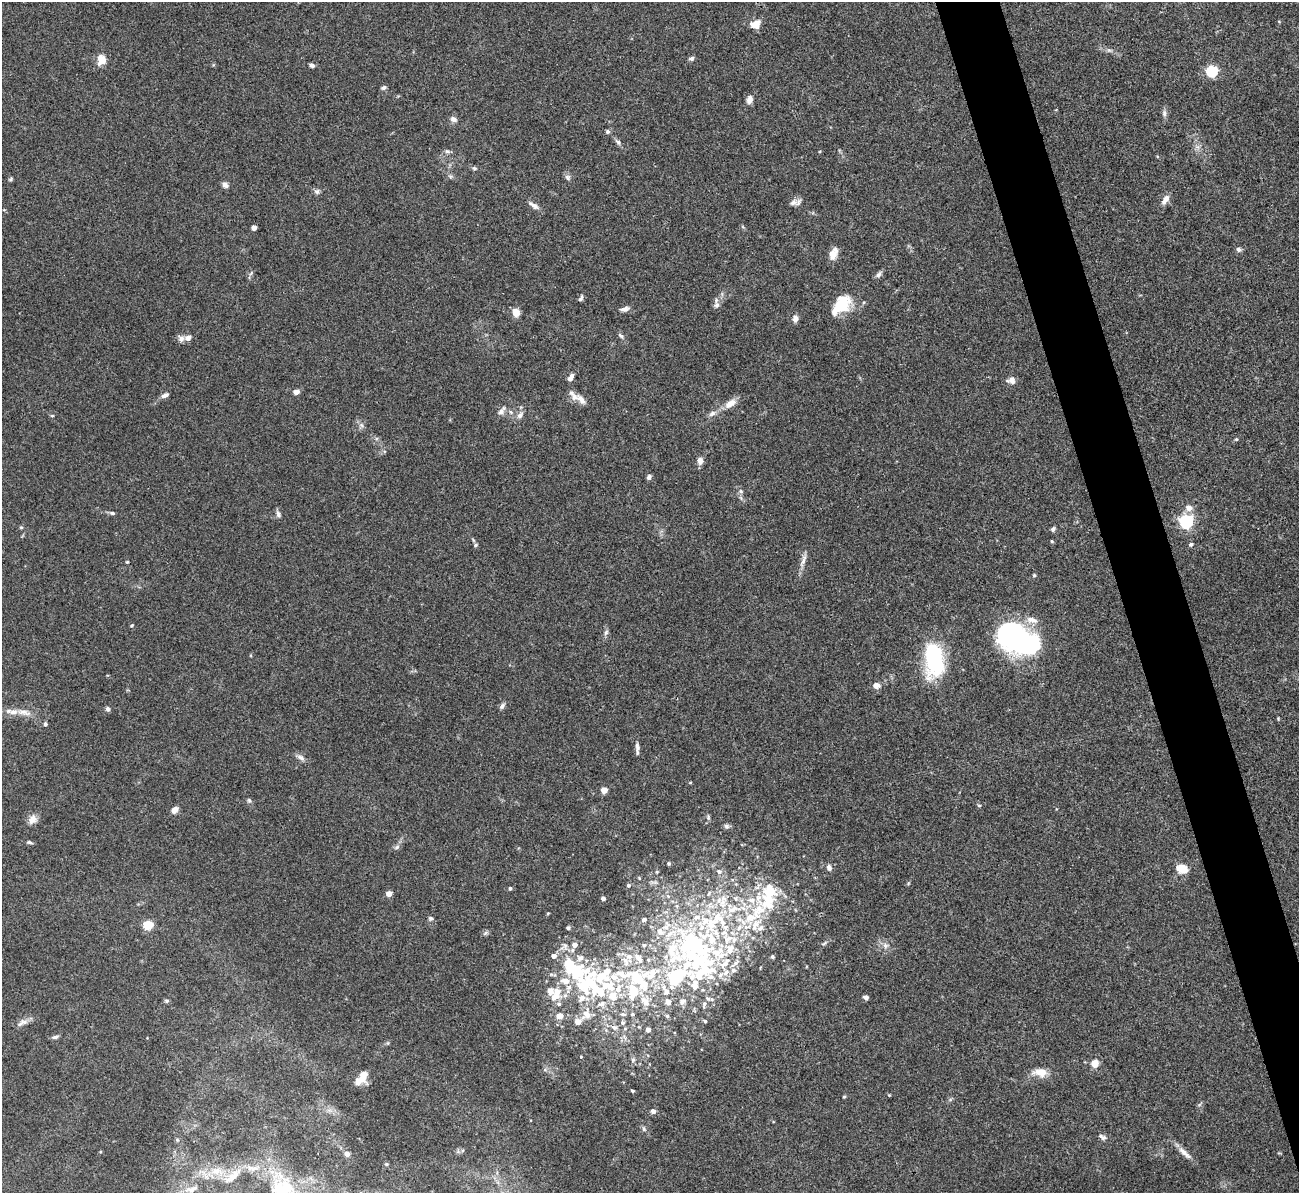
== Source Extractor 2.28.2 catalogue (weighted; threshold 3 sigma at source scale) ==
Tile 6 of 4 x 4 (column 2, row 2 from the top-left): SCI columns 1298-2594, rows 2527-3717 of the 5190 x 5175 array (HDU 1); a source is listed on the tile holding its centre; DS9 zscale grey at full resolution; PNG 1301 x 1195 px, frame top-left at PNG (2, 2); no overlay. Shown black and unused: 4% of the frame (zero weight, under 3 of 4 exposures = <1% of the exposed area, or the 3 px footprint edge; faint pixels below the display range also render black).
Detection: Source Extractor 2.28.2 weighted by HDU 2 'WHT'; one run over the whole footprint, this tile lists its part. Background 0.0751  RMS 0.0058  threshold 0.026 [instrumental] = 3 sigma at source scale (4.5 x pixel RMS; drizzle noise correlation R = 1.50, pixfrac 1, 0.05/0.05 arcsec/px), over >= 5 px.
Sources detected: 223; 8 inside a brighter object's white glare — not listed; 55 inside a brighter listed object's ellipse — not listed separately; the other 160 listed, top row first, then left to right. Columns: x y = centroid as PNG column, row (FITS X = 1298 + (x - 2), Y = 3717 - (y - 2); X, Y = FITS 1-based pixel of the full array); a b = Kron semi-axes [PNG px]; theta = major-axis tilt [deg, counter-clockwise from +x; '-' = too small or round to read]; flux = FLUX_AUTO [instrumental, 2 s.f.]
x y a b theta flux
755 24 13 10 20 5.1
1109 50 6 5 - 1.1
691 58 6 5 - 1.5
101 60 13 10 79 5.6
312 65 6 4 -25 1.6
1212 71 5 5 - 63
383 88 7 5 31 1.3
749 99 8 6 78 3.7
1164 113 9 6 -81 1.7
453 119 9 7 -19 2.1
607 131 6 6 - 1.1
618 142 9 6 -56 1.7
447 151 8 5 -18 1.3
474 168 6 5 - 1.1
568 177 9 7 -55 1.7
11 179 7 4 28 0.87
225 185 9 6 -32 2.1
317 191 7 7 - 1.6
1165 199 13 6 59 3.9
793 203 12 8 23 2.8
534 205 16 6 -35 2.8
254 228 4 4 - 4.1
1239 249 7 6 - 1.6
833 254 13 8 65 5.8
878 274 10 6 43 1.7
581 298 9 4 66 1.2
716 305 9 7 89 2.3
841 305 27 16 48 18
624 309 13 6 13 2.3
516 312 7 6 - 6.7
795 319 8 6 90 3
620 336 8 5 -40 1.3
188 338 9 7 21 2.7
571 377 10 6 59 2.5
1011 380 9 8 - 3.5
296 392 6 5 - 2.9
165 395 9 5 24 2.2
581 399 19 8 -47 4.3
730 403 17 9 32 5.4
501 412 11 7 51 2.5
712 413 10 6 31 2.3
520 415 10 7 52 2.5
52 416 5 3 - 0.54
361 425 7 5 -45 1.4
1236 439 5 4 - 0.69
700 461 8 6 -85 3.2
649 477 6 5 - 1.6
741 491 7 5 -47 1.4
1189 508 7 6 - 4.4
112 513 8 4 -15 1.2
278 514 11 6 -68 1.6
1186 521 6 6 - 130
21 527 5 4 - 0.66
1053 529 7 5 54 1.2
1052 541 5 3 - 0.6
1191 544 5 4 - 1.2
476 545 6 4 28 0.86
803 560 22 6 73 3.7
127 562 3 3 - 0.54
1034 575 4 4 - 0.72
132 625 5 3 - 0.56
606 632 8 5 54 1.3
1016 641 39 29 -31 100
935 663 28 19 78 51
876 685 9 7 -3 2.9
502 706 10 6 54 1.5
108 709 6 6 - 1.4
24 712 22 7 -11 5.4
45 724 5 4 - 1.1
637 748 17 5 -89 2.4
301 757 12 6 -28 2.3
604 790 4 4 - 8.7
249 800 7 5 -68 1.1
979 805 6 4 -1 0.61
174 810 8 6 42 3.5
708 818 7 5 -89 1.1
33 819 13 10 55 4.1
726 826 7 7 - 1.5
29 842 9 4 -15 1.1
397 847 8 5 37 1.5
669 863 4 4 - 0.95
829 867 8 6 -77 2.2
1182 869 12 9 -19 8.5
719 871 8 7 - 2.3
657 872 5 4 - 0.61
639 878 4 3 - 0.53
736 884 4 4 - 0.7
628 885 5 4 - 1
510 888 4 4 - 1.1
389 893 5 4 - 5.8
709 893 8 4 55 1.2
603 898 4 4 - 2.3
736 898 8 7 - 2.3
722 903 15 11 -86 9
677 906 7 4 -71 1.1
758 911 55 23 78 44
548 913 4 3 - 0.58
697 917 11 8 15 4.7
431 918 6 5 - 1.1
644 920 6 5 - 1.5
715 922 165 33 23 160
667 923 12 6 -55 3.5
148 925 8 7 - 10
568 928 4 4 - 1.4
485 933 7 5 46 1.2
671 933 23 9 25 11
709 937 82 61 -50 150
824 943 9 3 34 1
565 945 8 6 -69 1.7
574 945 5 5 - 3.3
644 945 6 5 - 1.2
885 945 9 7 -54 2.5
572 950 6 5 - 1.1
554 956 5 5 - 3
772 957 4 4 - 1.2
581 958 11 8 16 3.3
638 958 14 7 -51 5.2
625 962 16 7 -73 5.1
701 962 69 31 11 89
577 973 14 12 -82 14
651 973 73 37 40 100
551 974 6 4 -18 0.87
565 981 9 7 -10 5.7
609 986 34 29 -35 38
557 992 11 10 - 6.4
866 997 6 4 -23 1.6
166 1001 6 5 - 1
668 1002 6 6 - 4
682 1002 11 7 44 2.8
646 1003 13 9 77 4.7
559 1004 6 6 - 1.4
704 1004 11 5 73 1.9
586 1014 16 12 -85 7
632 1014 5 4 - 0.89
559 1016 5 5 - 7.5
667 1016 5 5 - 0.9
705 1021 4 4 - 0.72
24 1022 12 6 -12 2.3
622 1023 6 6 - 1.1
614 1027 8 7 - 2.2
648 1030 4 4 - 2.9
55 1037 9 4 10 1.5
581 1057 4 3 - 0.45
633 1060 7 5 -90 1.2
1095 1063 7 7 - 6.5
545 1070 6 4 1 1
1040 1072 18 10 -4 7
362 1078 16 9 52 7.4
632 1091 4 3 - 0.79
889 1095 4 4 - 0.5
844 1097 4 4 - 0.61
653 1111 5 5 - 2.9
644 1129 8 5 -71 1.3
1104 1138 8 6 51 1.5
1185 1153 25 7 -42 4.7
347 1154 5 5 - 3.6
386 1164 5 4 - 0.73
215 1171 13 7 5 4.5
233 1176 22 8 38 5.3
192 1189 16 6 21 2.9